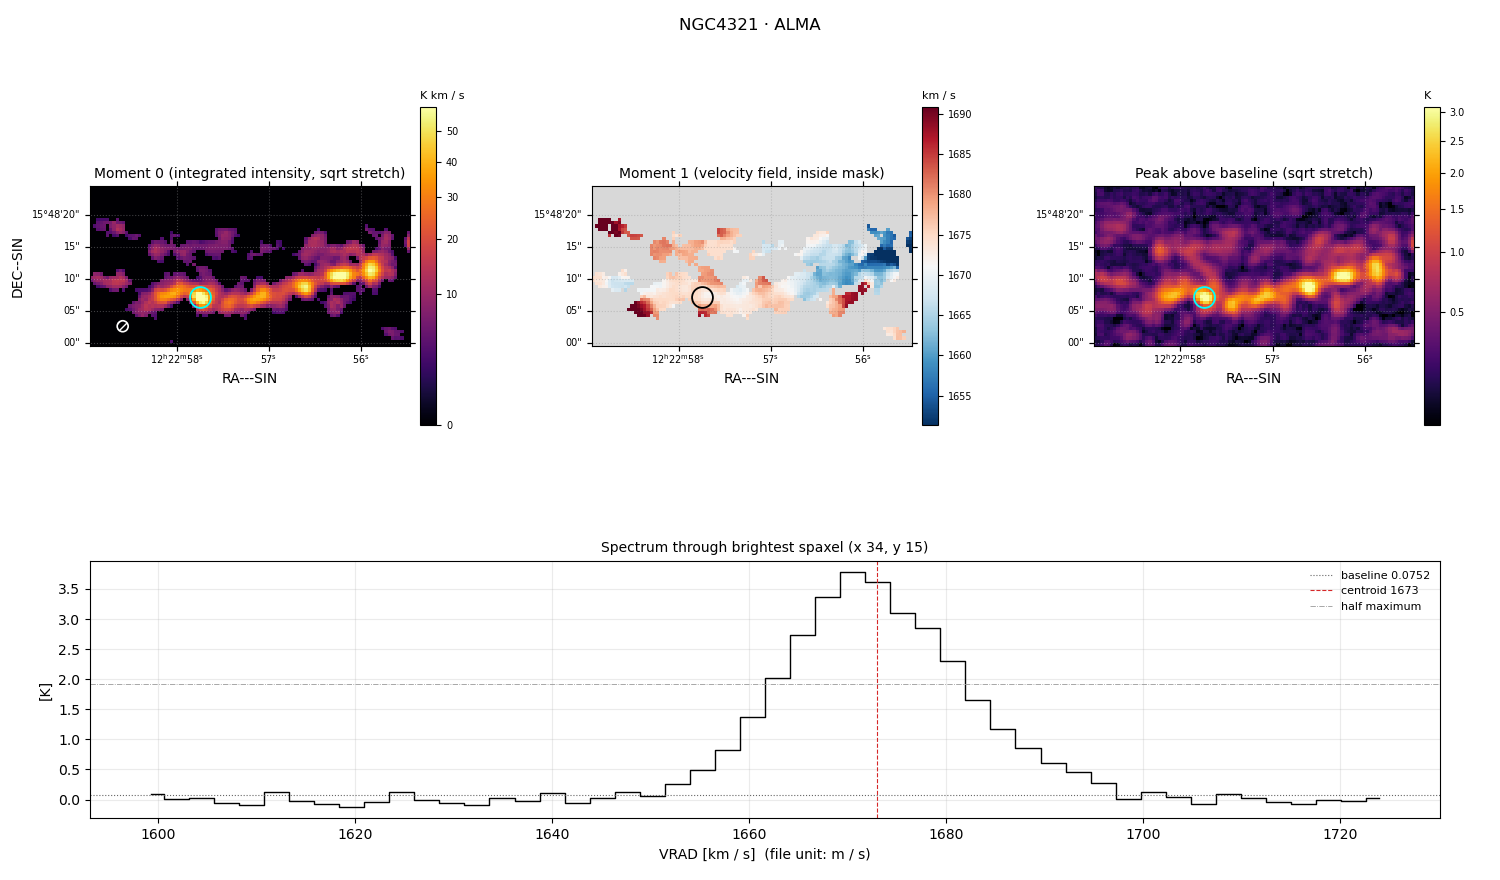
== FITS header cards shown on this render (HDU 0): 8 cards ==
OBJECT  = 'NGC4321 '           /
TELESCOP= 'ALMA    '
BUNIT   = 'K       '           /Brightness (pixel) unit
CTYPE1  = 'RA---SIN'           / Right ascension, orthographic/synthesis project
CTYPE2  = 'DEC--SIN'           / Declination, orthographic/synthesis projection
CTYPE3  = 'VRAD'               / Radio velocity (linear)
NAXIS3  =                   50
CUNIT3  = 'm/s'                / Units of coordinate increment and value

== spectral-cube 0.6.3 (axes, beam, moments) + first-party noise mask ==
SpectralCube HDU 0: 50 channels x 50 x 100 spaxels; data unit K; figure title: NGC4321 · ALMA
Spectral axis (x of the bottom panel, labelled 'VRAD [km / s]  (file unit: m / s)'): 1599 .. 1724 km / s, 50 channels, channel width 2.54 km / s
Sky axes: RA---SIN/DEC--SIN; field 0.833' x 0.417' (0.5 arcsec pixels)
Beam (drawn as the hatched ellipse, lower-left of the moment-0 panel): BMAJ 1.72 arcsec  BMIN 1.72 arcsec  BPA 0 deg
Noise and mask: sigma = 0.085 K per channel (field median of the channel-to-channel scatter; agrees with the line-free scatter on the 3455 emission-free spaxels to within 9%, no correlation factor applied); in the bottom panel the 34 channels outside the line scatter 0.13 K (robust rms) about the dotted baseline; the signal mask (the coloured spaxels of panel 2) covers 27% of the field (12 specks smaller than half a beam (6.7 px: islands under 7 px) dropped from it)
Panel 1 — Moment 0 (line voxels x channel width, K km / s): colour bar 0 .. 58.4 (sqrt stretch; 0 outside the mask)
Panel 2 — Moment 1 (intensity-weighted velocity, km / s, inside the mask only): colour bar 1651.3 .. 1690.9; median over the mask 1673.2
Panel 3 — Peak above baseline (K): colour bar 0.12 .. 3.1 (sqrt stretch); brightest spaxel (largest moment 0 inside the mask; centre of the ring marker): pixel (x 34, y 15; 0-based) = FK5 12h22m57.7s +15d48m07s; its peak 3.7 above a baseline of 0.0752
Panel 4 — spectrum at that spaxel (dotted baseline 0.0752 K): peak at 1671 km / s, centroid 1673 km / s (red dashed line; intensity-weighted over the run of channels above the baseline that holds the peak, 1651 .. 1697 km / s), W50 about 20 km / s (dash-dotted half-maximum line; edge to edge of the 8 channels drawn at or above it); detected line 1654 .. 1695 km / s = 16 of 50 channels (32%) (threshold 4 sigma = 0.34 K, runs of >= 3 channels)